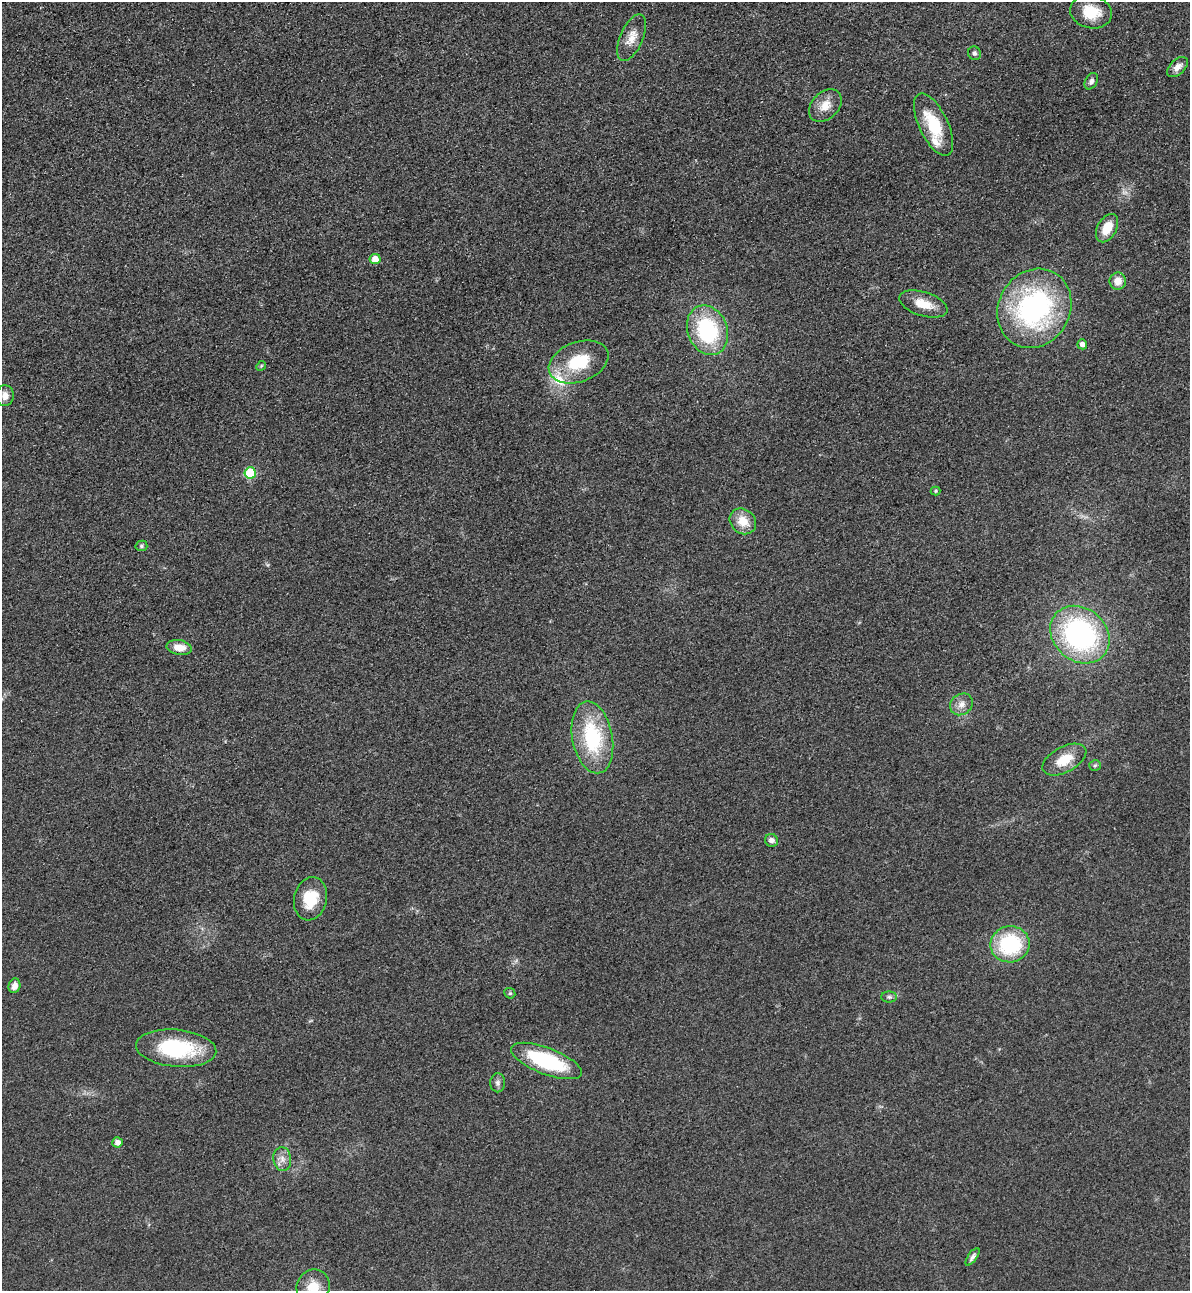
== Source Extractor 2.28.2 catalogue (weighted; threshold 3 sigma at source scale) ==
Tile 11 of 4 x 4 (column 3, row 3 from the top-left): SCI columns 2659-3846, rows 1318-2606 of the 5195 x 5212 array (HDU 1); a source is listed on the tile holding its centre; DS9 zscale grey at full resolution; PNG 1192 x 1293 px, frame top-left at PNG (2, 2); each listed source drawn as its Kron ellipse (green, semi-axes under 4 px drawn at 4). Shown black and unused: <1% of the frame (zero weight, under 3 of 4 exposures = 3% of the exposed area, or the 3 px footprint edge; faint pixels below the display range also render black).
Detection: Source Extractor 2.28.2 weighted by HDU 2 'WHT'; one run over the whole footprint, this tile lists its part. Background 0.0675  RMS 0.0084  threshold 0.0378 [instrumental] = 3 sigma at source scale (4.5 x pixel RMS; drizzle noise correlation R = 1.50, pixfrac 1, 0.05/0.05 arcsec/px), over >= 5 px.
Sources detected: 42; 2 inside a brighter listed object's ellipse — not listed separately; the other 40 listed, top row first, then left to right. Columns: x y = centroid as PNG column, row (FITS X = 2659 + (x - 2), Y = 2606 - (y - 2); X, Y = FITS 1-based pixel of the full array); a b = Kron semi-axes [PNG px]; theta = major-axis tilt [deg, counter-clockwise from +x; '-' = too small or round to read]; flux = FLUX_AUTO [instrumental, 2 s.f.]
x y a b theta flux
1091 12 21 16 -13 24
632 38 25 11 66 11
974 53 7 6 - 2.6
1177 67 12 7 43 5.8
1091 81 9 6 61 3
825 105 19 13 44 12
934 125 34 14 -64 35
1107 228 15 9 61 15
375 259 5 5 - 8.7
1118 281 8 8 - 9.3
923 304 25 12 -18 17
1034 308 41 35 59 170
707 330 25 20 -68 78
1082 344 5 5 - 5.8
579 362 31 20 20 40
261 366 5 4 - 1
5 396 10 9 - 6.5
250 473 6 5 - 40
936 491 5 4 - 1
743 521 14 12 -41 14
141 546 6 5 - 1.6
1080 635 32 26 -41 170
179 647 13 7 -10 11
961 704 12 10 38 6.3
592 737 36 20 -79 69
1064 760 24 12 28 18
1095 765 6 5 - 1.6
771 840 6 6 - 4
311 899 22 16 76 25
1010 944 19 18 - 69
14 986 7 6 - 5.7
510 993 6 5 - 1.4
889 997 8 5 -1 2
176 1048 40 18 -5 69
546 1061 37 13 -21 76
498 1083 9 7 88 3.2
118 1142 5 5 - 4.9
282 1159 12 9 -83 5.7
972 1257 10 4 55 2.8
313 1287 17 16 - 17
Isophote crosses this tile's border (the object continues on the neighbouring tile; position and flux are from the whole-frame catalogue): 1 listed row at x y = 313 1287